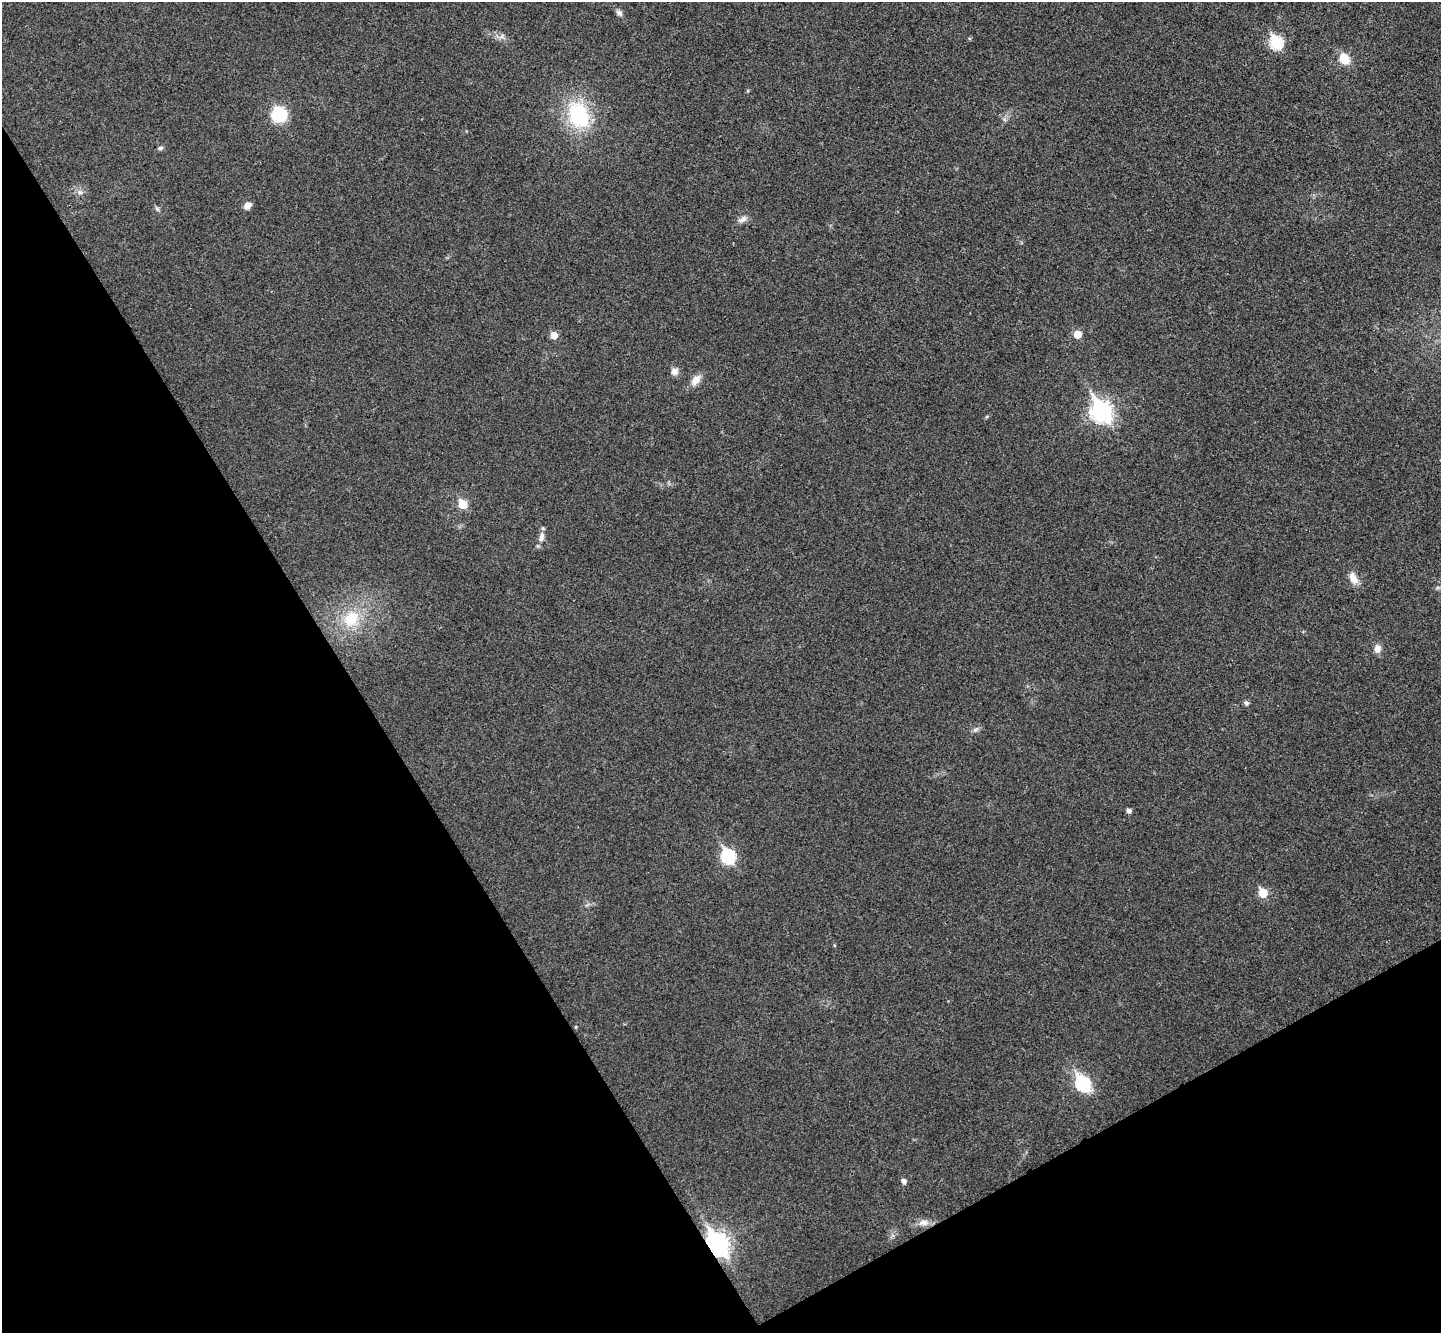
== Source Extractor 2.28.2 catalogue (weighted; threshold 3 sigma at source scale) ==
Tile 14 of 4 x 4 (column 2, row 4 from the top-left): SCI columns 1491-2929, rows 189-1519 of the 5862 x 5834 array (HDU 1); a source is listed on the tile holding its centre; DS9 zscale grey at full resolution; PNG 1443 x 1335 px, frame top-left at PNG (2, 2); no overlay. Shown black and unused: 31% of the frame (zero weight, under 3 of 4 exposures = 6% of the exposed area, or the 3 px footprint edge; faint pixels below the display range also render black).
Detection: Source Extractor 2.28.2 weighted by HDU 2 'WHT'; one run over the whole footprint, this tile lists its part. Background 0.0267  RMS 0.0059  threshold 0.0266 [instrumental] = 3 sigma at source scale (4.5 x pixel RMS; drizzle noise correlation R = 1.50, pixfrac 1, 0.05/0.05 arcsec/px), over >= 5 px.
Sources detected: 32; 1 inside a brighter object's white glare — not listed; the other 31 listed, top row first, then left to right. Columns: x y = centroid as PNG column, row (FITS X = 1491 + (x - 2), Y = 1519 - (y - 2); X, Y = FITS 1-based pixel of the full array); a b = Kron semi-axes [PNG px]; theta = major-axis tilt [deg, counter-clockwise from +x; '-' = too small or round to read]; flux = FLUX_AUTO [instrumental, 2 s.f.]
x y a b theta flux
619 13 9 6 -43 1.9
1276 42 7 6 - 55
1344 59 15 11 -52 8.8
279 114 13 12 - 28
578 115 24 19 -80 48
160 148 7 5 16 1.1
80 192 7 6 - 1.7
248 205 9 7 33 2.9
157 209 7 5 -54 1.1
742 219 13 7 28 2.7
1077 334 5 5 - 11
554 335 5 5 - 8.3
674 371 9 9 - 3.1
696 380 15 9 51 5.2
1101 411 9 8 - 280
463 504 6 5 - 18
541 537 14 8 81 3.5
1353 578 15 9 -58 5.4
351 619 25 20 54 21
1377 649 11 9 -85 3.5
1246 703 6 6 - 1.4
975 730 7 4 19 1.3
1129 811 5 4 - 2.2
728 856 8 7 - 70
1263 893 6 5 - 17
834 945 5 3 - 0.54
576 1027 5 3 - 0.62
1083 1084 8 7 - 68
904 1181 5 5 - 2.4
924 1223 16 8 1 4.1
717 1244 10 7 -60 360
Overlapping masked pixels (flux is a lower limit): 1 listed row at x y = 717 1244